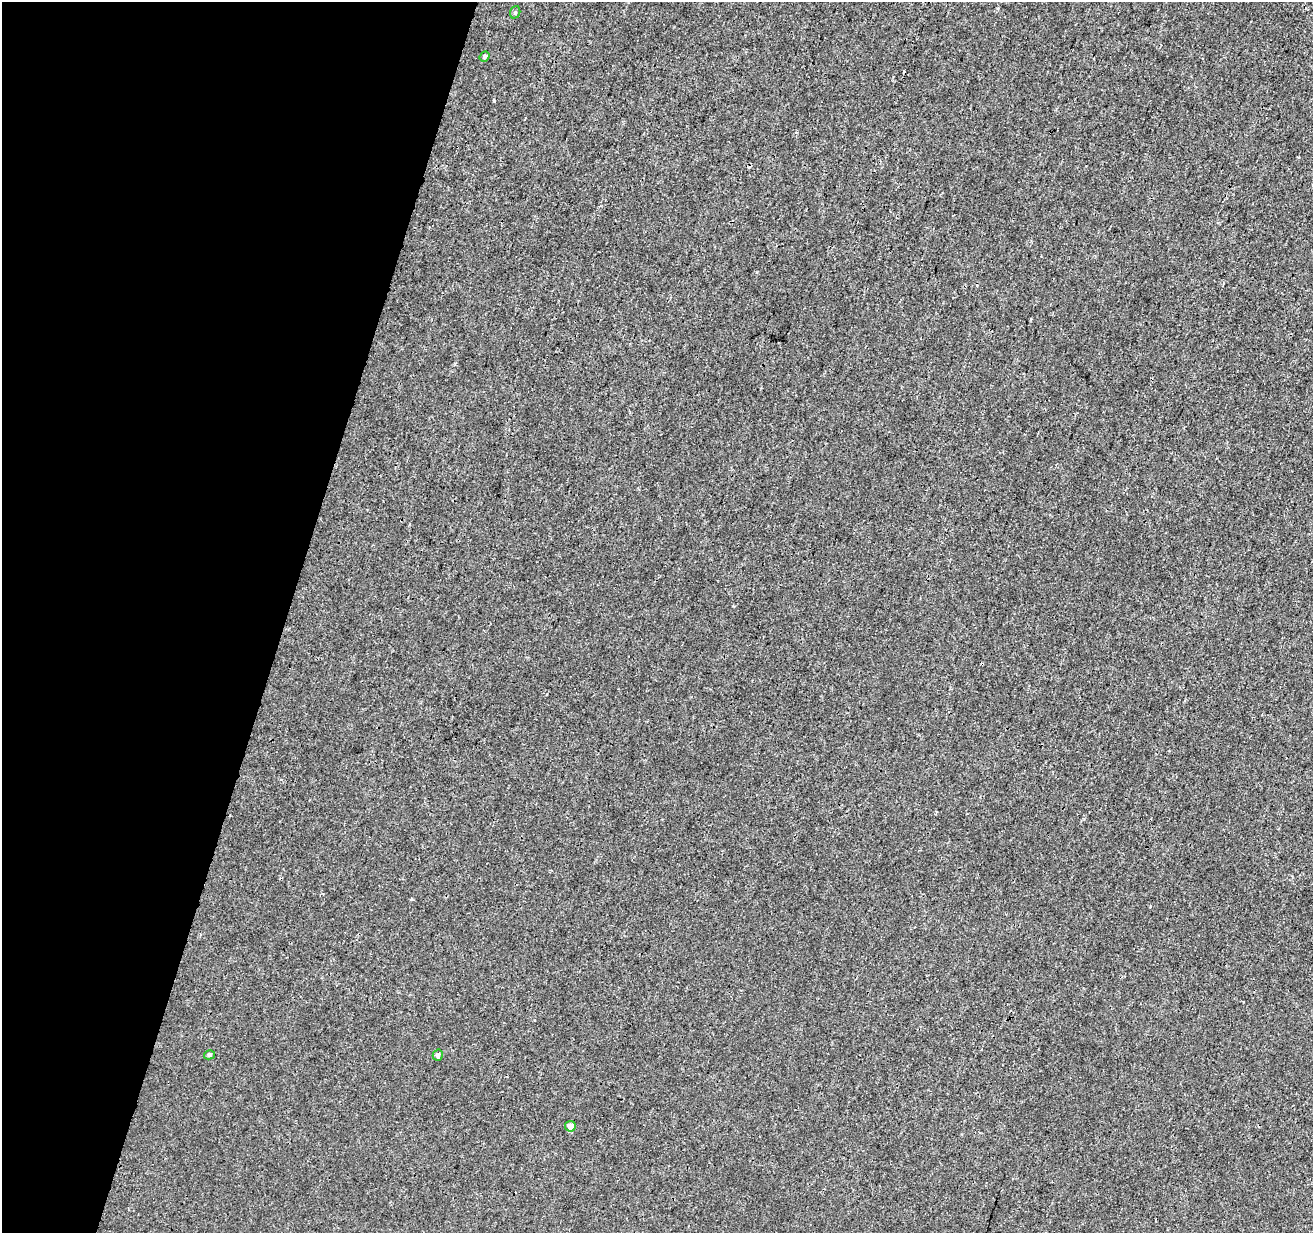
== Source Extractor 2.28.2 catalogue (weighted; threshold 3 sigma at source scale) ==
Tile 9 of 4 x 4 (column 1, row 3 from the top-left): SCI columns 9-1319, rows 1513-2743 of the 5253 x 5424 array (HDU 1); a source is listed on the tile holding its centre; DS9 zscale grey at full resolution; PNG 1315 x 1235 px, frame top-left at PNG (2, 2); each listed source drawn as its Kron ellipse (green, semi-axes under 4 px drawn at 4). Shown black and unused: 22% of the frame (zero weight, under 3 of 4 exposures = <1% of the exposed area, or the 3 px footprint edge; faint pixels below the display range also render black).
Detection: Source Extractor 2.28.2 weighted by HDU 2 'WHT'; one run over the whole footprint, this tile lists its part. Background -9.72e-05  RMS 0.0016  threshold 0.00738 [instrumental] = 3 sigma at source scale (4.5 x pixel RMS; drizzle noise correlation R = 1.50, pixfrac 1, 0.0396/0.0396 arcsec/px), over >= 5 px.
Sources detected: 6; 1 cosmic-ray / hot-pixel residue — neither listed nor drawn; the other 5 listed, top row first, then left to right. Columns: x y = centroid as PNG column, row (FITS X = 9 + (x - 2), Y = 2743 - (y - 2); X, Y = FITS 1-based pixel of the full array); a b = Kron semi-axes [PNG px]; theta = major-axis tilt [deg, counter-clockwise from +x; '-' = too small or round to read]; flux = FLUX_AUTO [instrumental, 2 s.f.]
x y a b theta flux
515 12 6 5 - 0.24
485 56 5 4 - 0.3
209 1055 5 4 - 0.28
438 1055 5 5 - 0.52
570 1126 5 5 - 1.3